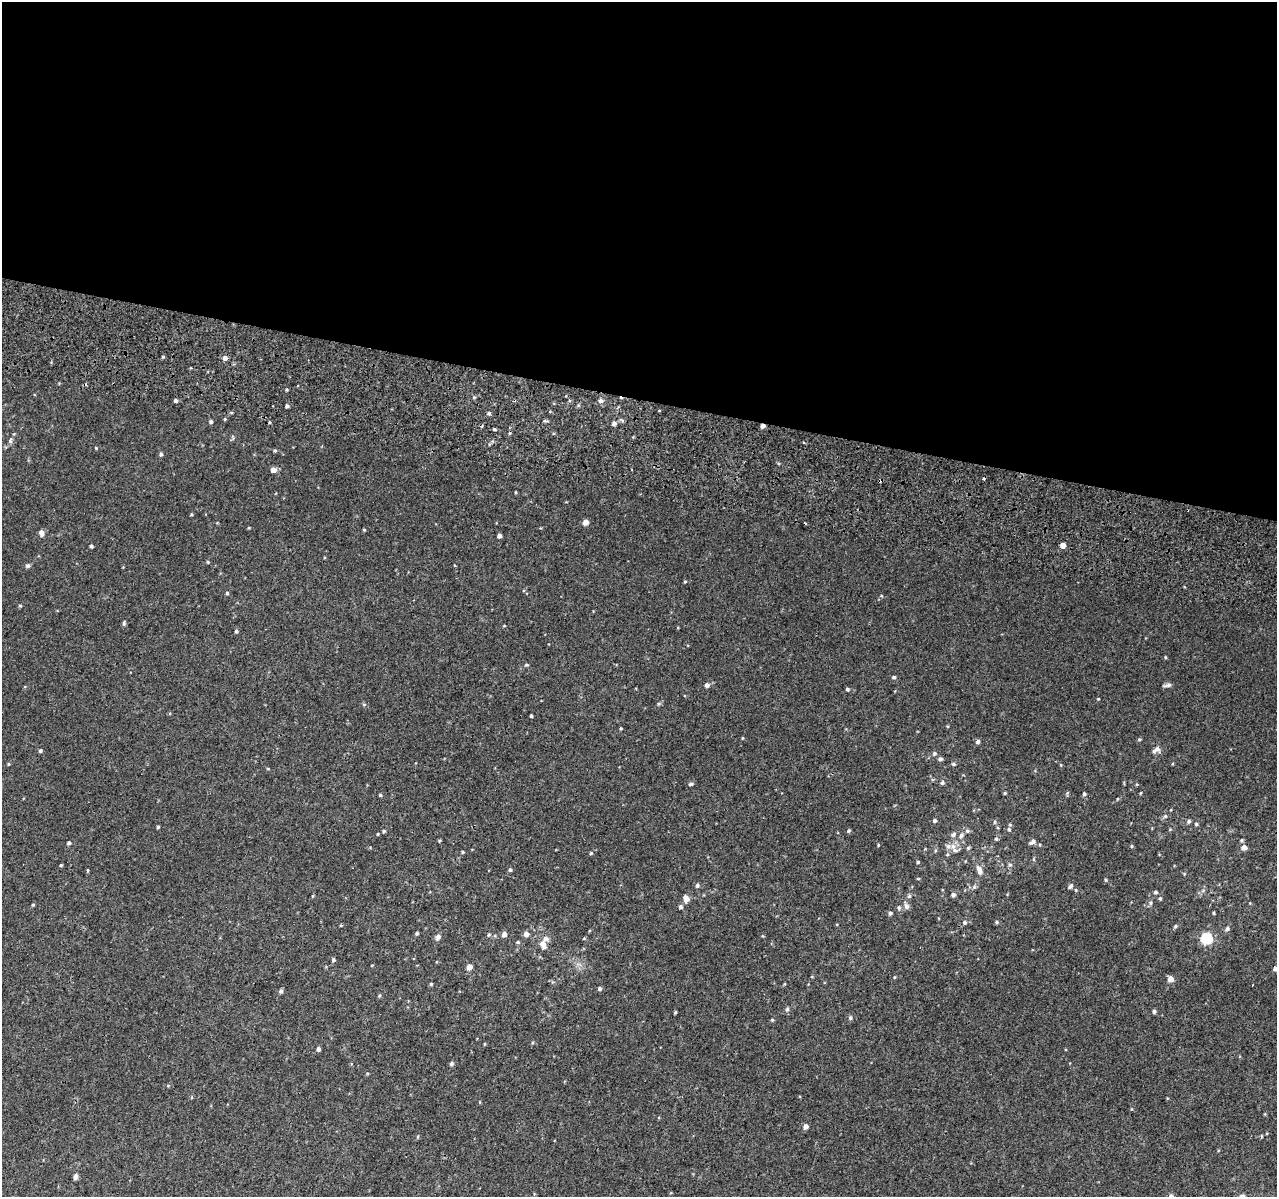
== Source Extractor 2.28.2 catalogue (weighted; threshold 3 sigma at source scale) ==
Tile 3 of 4 x 4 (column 3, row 1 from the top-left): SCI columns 2607-3881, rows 3915-5109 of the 5221 x 5500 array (HDU 1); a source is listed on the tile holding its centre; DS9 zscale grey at full resolution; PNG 1279 x 1199 px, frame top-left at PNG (2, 2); no overlay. Shown black and unused: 33% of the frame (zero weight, under 2 of 3 exposures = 6% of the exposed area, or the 3 px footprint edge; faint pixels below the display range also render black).
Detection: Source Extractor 2.28.2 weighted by HDU 2 'WHT'; one run over the whole footprint, this tile lists its part. Background 0.014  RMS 0.0065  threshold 0.0293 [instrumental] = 3 sigma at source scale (4.5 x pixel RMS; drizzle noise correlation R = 1.50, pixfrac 1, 0.0396/0.0396 arcsec/px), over >= 5 px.
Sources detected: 156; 4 cosmic-ray / hot-pixel residue — not listed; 4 inside a brighter listed object's ellipse — not listed separately; the other 148 listed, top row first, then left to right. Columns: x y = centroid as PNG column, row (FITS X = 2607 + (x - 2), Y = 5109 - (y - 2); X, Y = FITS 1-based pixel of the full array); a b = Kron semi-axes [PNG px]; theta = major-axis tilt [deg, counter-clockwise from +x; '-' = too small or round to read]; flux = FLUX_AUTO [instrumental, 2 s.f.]
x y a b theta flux
163 357 4 4 - 0.69
225 358 5 4 - 2.7
474 397 5 4 - 0.79
176 401 4 4 - 1.6
601 401 5 5 - 1.9
287 406 4 3 - 1.3
489 413 5 5 - 1.1
225 419 4 3 - 0.65
545 421 8 3 -12 0.85
211 422 4 4 - 1.2
614 423 5 5 - 1.9
763 426 4 4 - 2.8
494 429 4 3 - 0.76
14 434 4 4 - 0.54
10 441 7 5 -89 1.3
96 448 3 3 - 0.56
275 450 4 4 - 0.72
161 454 5 4 - 1.1
273 470 5 5 - 4.3
515 492 4 2 - 0.53
191 515 5 3 - 0.56
585 522 5 4 - 5.8
364 530 4 4 - 0.6
41 533 7 5 -82 2.5
499 536 4 4 - 2.2
1063 545 4 4 - 5.6
91 546 4 3 - 1.2
208 562 4 4 - 0.62
28 566 6 6 - 1.2
685 582 4 3 - 0.62
227 593 4 4 - 0.87
20 605 5 3 - 0.65
124 623 7 4 76 1.1
236 631 5 4 - 1.1
1165 657 5 3 - 0.56
526 665 5 4 - 0.85
894 677 5 4 - 1.1
707 685 6 5 - 2
1167 685 11 4 10 1.6
847 689 4 4 - 0.97
1098 699 4 3 - 0.49
364 704 5 4 - 0.7
531 716 3 3 - 0.97
621 728 4 3 - 0.55
742 738 4 3 - 0.46
1139 739 5 4 - 0.8
978 742 5 5 - 1.7
1157 749 11 5 -64 1.8
40 751 4 4 - 0.93
934 753 6 5 - 1.4
940 759 5 4 - 1.4
8 764 4 4 - 0.58
953 764 5 4 - 0.93
1061 765 5 3 - 0.51
268 769 5 3 - 0.54
942 782 6 5 - 1.4
691 784 6 4 20 1.1
1005 793 4 3 - 0.68
1067 793 6 4 71 0.7
1084 794 5 4 - 1.1
380 795 4 4 - 0.63
1117 799 5 3 - 0.47
1165 816 6 5 - 1
935 821 5 5 - 1.2
1189 821 5 4 - 1.3
994 822 5 3 - 0.72
1196 824 4 4 - 0.84
158 827 3 3 - 0.78
1009 829 6 5 - 1.3
384 831 4 4 - 0.84
849 831 5 5 - 0.89
967 831 6 5 - 1.3
378 834 3 3 - 0.51
953 835 8 5 42 1.6
961 835 8 6 71 2
996 839 5 4 - 0.84
1242 840 5 4 - 0.86
439 841 3 3 - 0.65
1032 842 9 5 27 1.6
69 843 4 4 - 1.2
878 845 4 3 - 0.53
1040 845 4 3 - 0.55
953 846 9 7 30 3.2
1132 846 4 4 - 0.69
1244 847 6 5 - 3.4
968 848 5 4 - 0.87
463 852 4 3 - 0.65
591 853 4 4 - 0.69
947 855 5 3 - 0.6
918 862 3 3 - 0.77
61 865 3 3 - 0.67
1010 865 6 6 - 1.3
87 870 3 3 - 1.9
510 870 5 4 - 0.93
979 870 11 6 -69 4
918 878 5 3 - 0.53
1106 880 4 4 - 0.72
697 885 5 5 - 1.3
1070 886 9 4 48 1.3
974 887 6 5 - 1.1
1076 890 5 3 - 0.56
1155 892 5 5 - 1.1
953 895 5 4 - 2
909 896 5 5 - 1.1
686 898 8 5 -57 4
1160 898 5 4 - 0.89
1151 903 6 6 - 1.3
33 905 3 3 - 0.81
906 906 8 7 - 2.1
681 907 5 5 - 1.2
890 913 5 5 - 1.1
1213 913 3 3 - 0.66
964 922 5 5 - 1.2
997 922 5 4 - 0.92
341 925 5 3 - 0.48
1175 926 6 4 25 0.92
1227 928 5 5 - 1.5
417 933 4 3 - 1
504 934 5 4 - 3
526 934 5 5 - 3.3
489 935 5 4 - 0.74
438 937 7 6 - 2.1
584 938 4 3 - 0.55
1206 939 6 5 - 52
518 942 5 4 - 0.85
543 945 10 6 -65 4.4
333 960 4 4 - 1.1
469 967 4 4 - 5.5
1275 968 5 4 - 2.1
1170 979 5 5 - 4.9
431 984 4 4 - 0.75
784 984 5 3 - 0.5
599 988 4 4 - 1.1
281 991 5 4 - 1.4
379 996 5 4 - 0.66
787 1009 6 5 - 1.4
1154 1011 4 4 - 1.3
675 1012 4 3 - 0.64
850 1018 5 5 - 1.1
772 1020 5 4 - 0.78
484 1044 5 3 - 0.44
318 1049 5 4 - 1.7
451 1064 5 4 - 1.5
168 1085 5 3 - 0.61
480 1102 5 3 - 0.48
805 1127 6 6 - 2
1261 1136 5 3 - 0.57
75 1177 5 4 - 2.4
Overlapping masked pixels (flux is a lower limit): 1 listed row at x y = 763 426
Isophote crosses this tile's border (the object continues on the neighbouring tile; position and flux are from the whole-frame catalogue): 1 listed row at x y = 1275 968